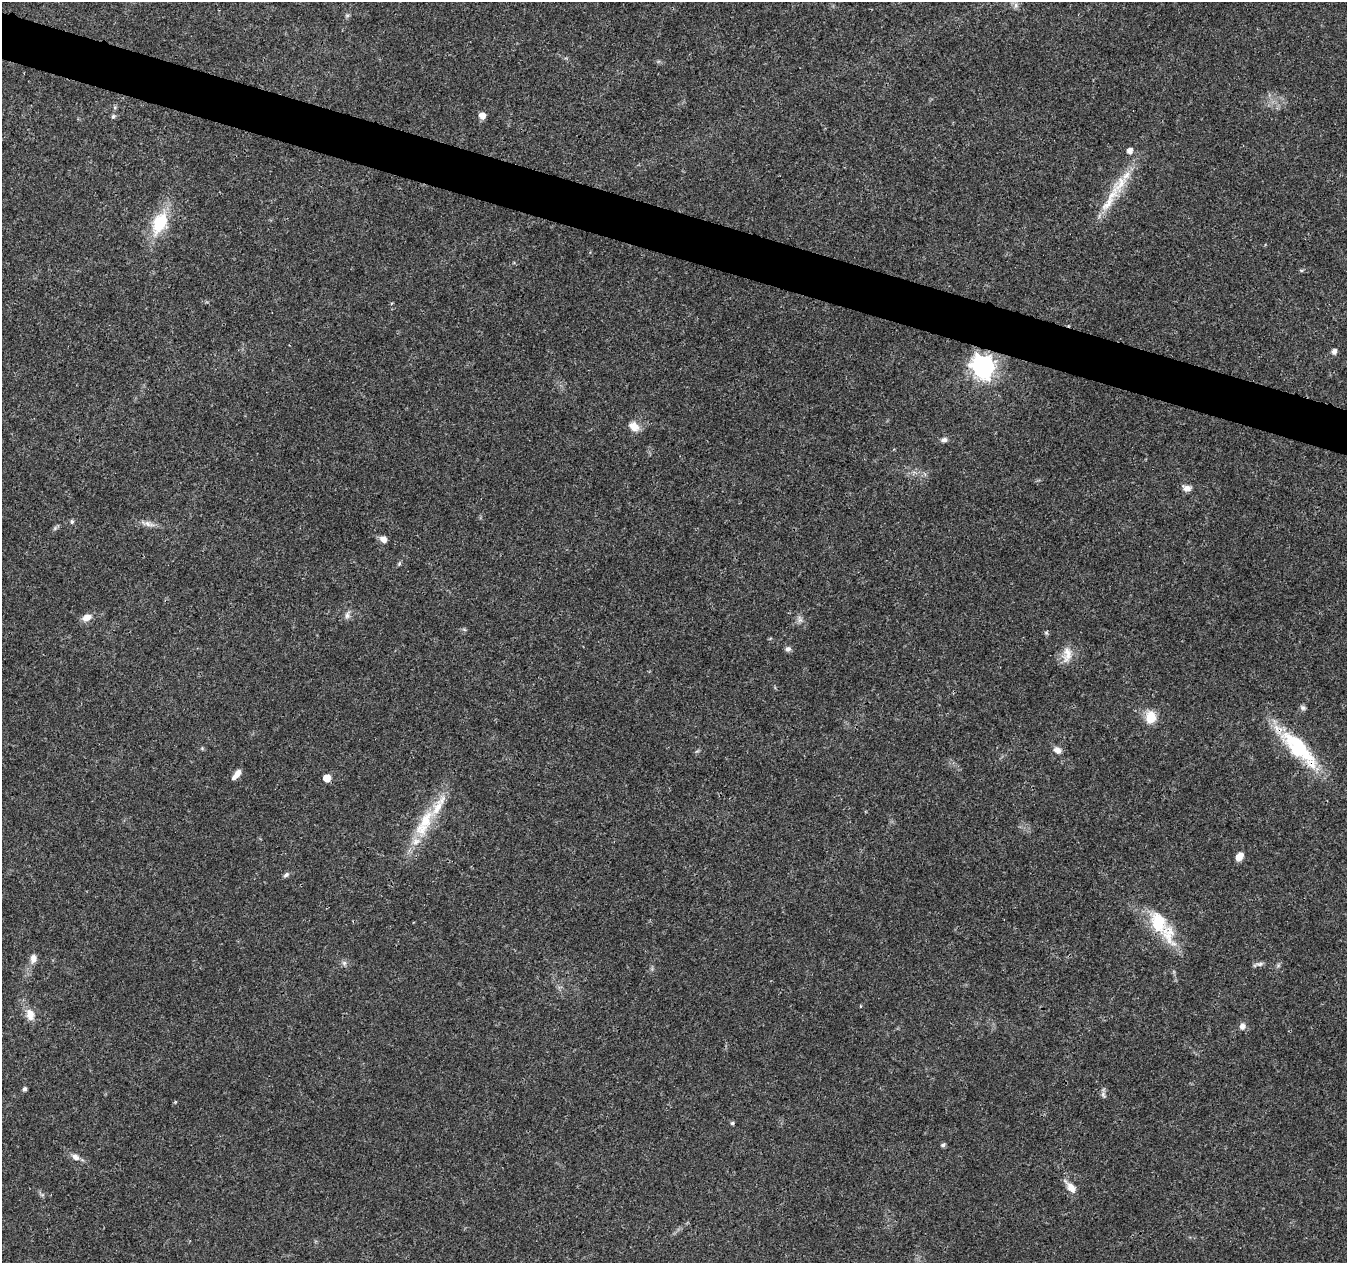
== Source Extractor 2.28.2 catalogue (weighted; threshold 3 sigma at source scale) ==
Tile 11 of 4 x 4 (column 3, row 3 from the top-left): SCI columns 2699-4043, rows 1544-2804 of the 5392 x 5546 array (HDU 1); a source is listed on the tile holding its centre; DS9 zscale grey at full resolution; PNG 1349 x 1265 px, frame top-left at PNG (2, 2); no overlay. Shown black and unused: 4% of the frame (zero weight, under 3 of 4 exposures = <1% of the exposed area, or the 3 px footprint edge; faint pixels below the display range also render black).
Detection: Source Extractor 2.28.2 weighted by HDU 2 'WHT'; one run over the whole footprint, this tile lists its part. Background 0.0261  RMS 0.0019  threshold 0.00865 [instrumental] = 3 sigma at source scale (4.5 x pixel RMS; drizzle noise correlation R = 1.50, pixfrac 1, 0.0396/0.0396 arcsec/px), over >= 5 px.
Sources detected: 50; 1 inside a brighter object's white glare — not listed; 5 inside a brighter listed object's ellipse — not listed separately; the other 44 listed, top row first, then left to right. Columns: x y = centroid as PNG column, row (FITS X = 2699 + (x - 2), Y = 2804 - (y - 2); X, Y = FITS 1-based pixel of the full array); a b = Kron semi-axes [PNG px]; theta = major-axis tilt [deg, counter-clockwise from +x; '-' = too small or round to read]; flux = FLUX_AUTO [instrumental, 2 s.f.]
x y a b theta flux
1016 5 7 6 - 0.6
347 15 7 4 1 0.29
113 116 6 5 - 0.35
482 116 5 5 - 1.8
1110 200 62 11 62 6.4
160 223 29 17 65 8.3
1334 351 5 5 - 0.97
983 367 8 8 - 130
634 426 14 10 -37 1.9
944 440 8 6 20 0.64
1187 488 11 7 -12 1.1
72 521 6 4 75 0.34
149 524 18 7 -18 1.2
55 528 6 5 - 0.37
383 539 7 6 - 1.3
347 615 11 7 68 0.85
87 618 13 9 22 1.4
800 620 8 7 - 0.69
1046 633 7 4 -1 0.29
788 649 7 7 - 0.63
1067 654 24 11 85 2.4
1303 708 7 6 - 0.49
1150 717 18 14 -88 3
1297 743 77 18 -47 12
202 748 5 5 - 0.22
1057 750 11 7 -31 1.2
236 774 13 5 51 1.4
327 778 5 5 - 3.2
426 820 30 16 67 6.9
1239 856 9 7 49 1.6
286 875 8 6 31 0.47
1158 922 31 20 -67 7.5
33 959 12 8 87 1.2
344 963 7 7 - 0.53
1260 964 13 6 5 0.66
30 1014 14 10 -74 2.1
1242 1026 9 8 - 0.92
24 1089 5 4 - 0.53
1103 1095 10 5 -66 0.51
732 1123 5 4 - 0.36
943 1145 4 4 - 0.49
75 1157 11 8 -33 1.1
1071 1187 18 8 -51 1.9
42 1195 7 4 18 0.3
Overlapping masked pixels (flux is a lower limit): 1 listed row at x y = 1297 743